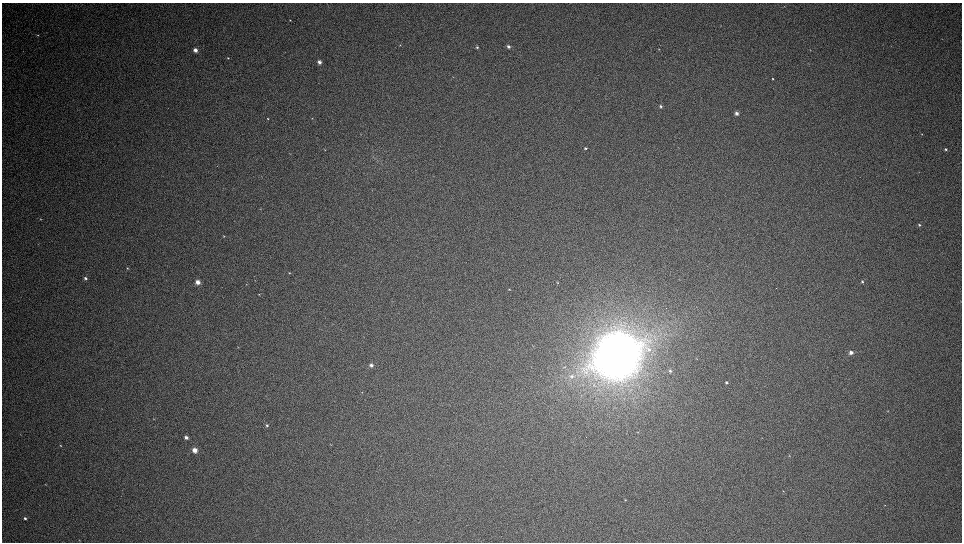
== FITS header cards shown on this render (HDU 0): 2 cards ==
NAXIS1  =                 1920
NAXIS2  =                 1080

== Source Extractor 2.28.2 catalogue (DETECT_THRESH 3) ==
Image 1920 x 1080 px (HDU 0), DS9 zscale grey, zoomed out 1/2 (1 PNG px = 2 x 2 image px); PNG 964 x 544 px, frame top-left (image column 1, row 1079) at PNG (2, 3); no overlay
Background 63.4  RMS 1.9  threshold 5.83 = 3 sigma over >= 5 px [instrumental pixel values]
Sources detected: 62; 1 cannot appear on this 1/2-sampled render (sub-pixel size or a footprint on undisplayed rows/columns) and is not listed; the other 61 listed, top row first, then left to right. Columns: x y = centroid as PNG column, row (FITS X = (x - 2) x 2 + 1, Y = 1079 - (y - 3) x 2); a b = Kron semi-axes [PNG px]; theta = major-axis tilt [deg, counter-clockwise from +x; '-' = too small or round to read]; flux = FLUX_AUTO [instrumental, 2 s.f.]
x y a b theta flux
290 20 3 2 - 300
38 35 3 2 - 250
400 45 4 3 - 320
508 46 4 3 - 1400
477 47 4 3 - 570
659 49 3 2 - 210
195 50 3 3 - 2600
810 50 3 2 - 150
228 58 3 2 - 340
319 62 4 4 - 1900
453 77 3 2 - 190
773 79 2 2 - 270
661 106 3 3 - 740
736 113 4 3 - 1400
312 118 3 3 - 290
268 119 2 2 - 270
361 134 3 2 - 140
922 134 3 2 - 220
585 148 3 3 - 670
946 149 4 3 - 710
325 150 3 2 - 120
290 154 3 2 - 160
919 172 3 2 - 150
261 176 3 1 - 110
260 209 3 2 - 180
40 219 3 2 - 260
919 225 4 3 - 580
676 230 3 2 - 150
224 236 4 3 - 310
127 268 3 2 - 260
289 273 3 2 - 270
85 278 3 3 - 810
198 282 4 4 - 2700
862 282 3 3 - 500
558 283 3 3 - 320
246 284 3 2 - 230
509 289 3 2 - 300
259 294 4 2 - 230
238 347 3 2 - 120
851 352 4 3 - 1800
617 355 35 31 33 400000
696 359 3 2 - 220
371 365 5 4 - 1300
670 371 4 3 - 710
572 376 6 5 - 1100
726 383 4 3 - 630
362 392 3 2 - 160
888 411 3 3 - 260
153 419 3 2 - 170
267 425 4 3 - 690
638 432 4 2 - 190
186 437 4 3 - 1500
331 445 3 2 - 210
61 446 4 3 - 370
194 450 5 4 - 3000
789 456 3 2 - 220
45 484 4 2 - 180
783 491 3 2 - 170
625 500 3 2 - 300
885 505 3 2 - 200
25 518 3 3 - 880
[1 sub-pixel or undisplayed-footprint detection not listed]